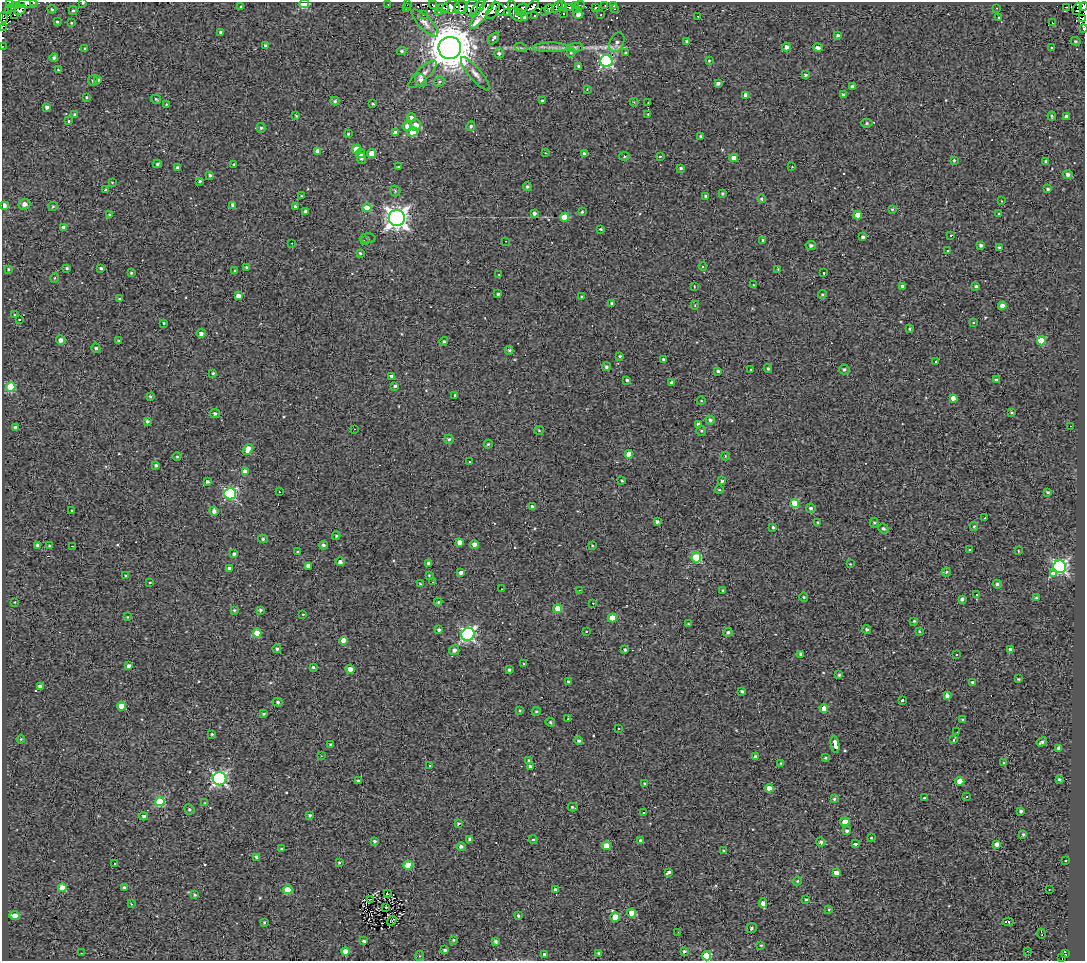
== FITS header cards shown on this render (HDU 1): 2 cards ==
NAXIS1  =                 1083
NAXIS2  =                  959

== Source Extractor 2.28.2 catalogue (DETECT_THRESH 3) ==
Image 1083 x 959 px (HDU 1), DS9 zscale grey, 1 PNG px = 1 image px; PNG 1087 x 963 px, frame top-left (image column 1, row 959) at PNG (2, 2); each listed source drawn as its Kron ellipse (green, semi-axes under 4 px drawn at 4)
Background 0.274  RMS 1.4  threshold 4.2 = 3 sigma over >= 5 px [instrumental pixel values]
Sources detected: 467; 9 with non-positive FLUX_AUTO (blend fragments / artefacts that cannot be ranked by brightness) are neither listed nor drawn; the other 458 listed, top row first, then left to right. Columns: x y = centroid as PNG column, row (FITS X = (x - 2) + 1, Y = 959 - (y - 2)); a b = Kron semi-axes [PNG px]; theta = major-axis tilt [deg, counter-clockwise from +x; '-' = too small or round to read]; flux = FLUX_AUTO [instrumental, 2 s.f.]
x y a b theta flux
33 2 2 2 - 420
9 3 3 2 - 190
83 3 3 2 - 87
27 4 10 4 1 1100
304 4 5 4 - 2400
388 4 2 2 - 79
407 4 2 2 - 66
512 4 3 2 - 89
433 5 4 2 - 93
562 5 3 2 - 94
576 5 3 2 - 66
580 5 5 3 - 190
605 5 3 2 - 90
614 5 3 2 - 190
16 6 3 2 - 110
12 7 4 2 - 390
241 7 4 4 - 150
451 7 9 6 10 1400
461 7 7 6 - 80
471 7 8 6 60 930
532 7 9 3 45 710
557 7 7 3 49 270
569 7 4 2 - 170
1066 7 3 2 - 97
1083 7 4 2 - 1700
406 8 3 2 - 62
443 8 6 3 -2 220
478 8 11 4 51 580
521 8 6 3 29 840
595 8 4 2 - 77
996 8 2 2 - 48
52 9 4 3 - 120
549 9 5 3 - 300
615 9 3 2 - 86
1077 9 6 2 67 340
20 10 6 4 29 890
73 10 4 4 - 140
500 10 6 4 79 500
576 10 3 2 - 50
9 11 3 3 - 90
438 11 3 2 - 120
483 11 21 5 55 1200
493 11 9 5 54 540
545 11 4 2 - 97
507 12 3 2 - 63
519 12 3 2 - 250
15 14 3 2 - 280
423 14 3 2 - 110
563 14 3 2 - 85
578 14 4 4 - 1200
516 15 9 3 -42 300
601 15 2 2 - 68
534 16 3 2 - 61
698 16 3 2 - 60
524 17 4 4 - 190
998 17 2 2 - 79
3 18 5 2 - 120
1083 18 3 2 - 46
57 22 4 3 - 110
71 23 4 3 - 89
425 23 18 6 -46 560
1052 23 3 2 - 250
2 27 4 2 - 280
1084 29 4 2 - 120
221 32 4 3 - 190
838 35 4 3 - 150
493 39 7 3 50 300
687 41 3 3 - 190
1075 41 5 4 - 120
617 42 10 7 66 490
265 45 3 3 - 190
2 46 2 2 - 77
551 47 18 5 1 480
575 47 8 4 7 130
786 47 4 4 - 400
450 48 11 11 - 360000
521 48 6 4 -18 160
818 48 5 3 - 320
1052 48 3 2 - 110
85 49 4 3 - 140
402 51 5 4 - 190
499 53 5 5 - 210
571 53 5 4 - 100
626 53 4 3 - 170
54 57 4 4 - 200
606 61 6 6 - 16000
709 61 4 3 - 87
579 66 3 3 - 190
58 70 4 3 - 89
423 74 18 6 44 610
475 74 21 6 -50 620
805 75 4 3 - 130
98 80 3 3 - 170
421 80 7 5 -49 440
93 81 5 5 - 160
439 81 6 4 48 160
718 83 4 3 - 270
852 87 4 3 - 280
587 89 4 3 - 69
746 95 4 4 - 720
843 95 4 3 - 260
87 97 3 3 - 130
156 99 5 3 - 120
335 101 4 3 - 160
542 101 3 3 - 180
634 102 4 4 - 87
648 103 3 2 - 98
166 104 3 2 - 70
373 104 3 3 - 110
47 107 4 4 - 270
74 114 4 3 - 170
648 114 2 2 - 56
296 116 4 3 - 110
1052 116 4 3 - 110
1067 117 4 4 - 470
411 118 4 4 - 280
69 121 3 2 - 100
867 123 5 4 - 140
416 125 6 5 - 860
407 126 5 4 - 570
471 126 5 4 - 160
261 128 5 4 - 150
412 132 5 4 - 2200
395 133 4 4 - 610
348 134 3 3 - 110
701 137 3 3 - 160
356 149 4 4 - 1400
317 151 4 4 - 650
360 153 5 4 - 420
372 153 4 4 - 1400
545 153 4 3 - 85
584 153 3 3 - 190
624 156 5 4 - 120
660 156 3 2 - 120
734 158 4 4 - 1100
361 159 5 4 - 170
954 160 3 3 - 150
1046 161 3 3 - 170
157 164 4 3 - 140
234 164 3 3 - 120
177 167 4 4 - 190
399 167 3 3 - 150
792 167 3 2 - 69
681 168 4 4 - 160
1068 174 5 4 - 360
210 175 4 3 - 200
200 181 4 2 - 150
112 182 4 2 - 64
527 187 4 4 - 160
1047 189 3 3 - 170
105 190 3 3 - 430
395 191 5 5 - 150
723 194 3 3 - 150
302 196 3 2 - 69
706 196 4 3 - 210
762 199 4 4 - 140
1002 201 3 2 - 56
24 204 6 5 - 490
4 205 4 4 - 500
233 205 4 4 - 290
53 206 5 4 - 100
295 207 3 3 - 150
367 208 4 4 - 1900
892 209 3 3 - 100
306 211 3 3 - 230
582 212 3 3 - 140
534 214 4 3 - 270
999 214 3 3 - 140
110 215 4 3 - 140
858 215 4 4 - 1100
565 217 4 4 - 1900
397 218 8 8 - 70000
63 227 4 3 - 420
601 229 3 2 - 100
951 235 3 2 - 98
863 237 4 3 - 220
368 238 8 5 -1 140
763 240 3 3 - 490
364 241 3 2 - 130
505 241 3 2 - 54
292 243 3 2 - 84
811 245 5 4 - 260
981 245 4 4 - 210
999 247 3 3 - 130
948 251 3 3 - 120
360 253 4 3 - 140
246 267 3 3 - 150
703 267 4 3 - 130
67 268 4 3 - 140
101 268 3 3 - 150
8 269 4 3 - 100
778 269 4 4 - 88
235 270 4 3 - 89
131 273 3 3 - 100
824 273 3 2 - 110
499 275 2 2 - 65
55 278 4 3 - 84
753 285 3 2 - 69
694 286 3 2 - 72
902 286 3 3 - 230
976 286 4 4 - 160
498 294 3 3 - 140
822 294 4 3 - 120
238 296 4 4 - 590
581 296 2 2 - 78
120 299 3 3 - 120
612 303 3 3 - 200
695 305 4 3 - 83
1002 306 4 4 - 460
14 315 3 2 - 63
19 319 3 3 - 230
164 323 3 3 - 80
973 323 3 3 - 190
910 329 4 3 - 110
201 333 5 4 - 360
60 340 5 4 - 440
119 341 4 3 - 110
444 341 4 4 - 150
1041 341 4 4 - 2400
96 348 5 4 - 160
509 350 4 4 - 150
620 356 3 3 - 130
664 359 3 3 - 170
936 362 3 3 - 230
606 367 4 4 - 200
768 369 4 4 - 140
844 369 5 5 - 210
750 370 3 2 - 76
718 371 4 3 - 160
213 373 3 3 - 120
392 376 4 3 - 200
627 380 3 3 - 140
996 380 4 3 - 170
672 383 4 3 - 280
395 386 4 3 - 150
11 387 4 4 - 3200
455 395 3 3 - 260
150 396 4 3 - 120
953 398 4 4 - 420
701 401 4 3 - 75
1011 413 3 2 - 110
215 414 5 4 - 210
710 420 5 4 - 220
147 421 4 3 - 170
698 424 3 3 - 160
1070 426 2 2 - 58
15 427 3 3 - 200
354 429 3 2 - 85
539 430 5 4 - 95
701 431 5 5 - 150
449 439 4 4 - 160
488 444 4 4 - 110
248 449 6 4 54 1600
629 454 4 4 - 1100
725 456 4 4 - 82
177 457 4 4 - 96
469 462 3 2 - 85
156 465 3 3 - 170
245 471 4 4 - 660
622 481 3 2 - 110
722 481 3 3 - 130
207 482 4 3 - 200
719 490 4 3 - 90
279 492 3 2 - 220
1048 492 3 3 - 140
230 494 6 6 - 11000
795 503 4 4 - 2800
532 506 3 3 - 560
811 508 5 5 - 200
71 510 3 3 - 390
214 511 4 4 - 390
985 518 3 2 - 100
657 522 4 3 - 210
818 522 4 3 - 120
874 523 5 4 - 130
974 526 4 4 - 110
773 527 3 3 - 150
883 528 5 4 - 200
336 536 4 3 - 130
263 539 5 4 - 130
460 542 4 4 - 620
37 545 3 3 - 180
323 545 4 4 - 210
474 545 4 4 - 750
592 545 2 2 - 81
50 546 3 3 - 100
72 546 3 2 - 82
970 550 3 3 - 140
1018 551 3 2 - 76
297 552 3 2 - 84
234 554 4 3 - 170
696 557 5 5 - 4900
340 562 4 4 - 310
428 563 3 3 - 180
850 564 3 2 - 78
308 566 4 4 - 600
1060 567 6 6 - 23000
229 568 4 3 - 200
946 572 4 4 - 110
461 573 4 4 - 320
1053 573 4 3 - 2900
429 575 3 2 - 71
126 576 2 2 - 79
150 582 4 2 - 85
433 582 3 2 - 140
420 584 4 4 - 94
997 584 4 4 - 200
501 589 2 2 - 50
579 590 3 2 - 81
723 591 3 3 - 150
976 595 3 2 - 180
804 597 4 4 - 120
1036 598 3 2 - 93
962 599 4 3 - 220
15 602 3 2 - 53
438 602 4 4 - 100
593 603 3 3 - 73
558 609 4 4 - 2100
234 610 4 3 - 140
260 610 4 3 - 170
303 614 3 2 - 130
128 617 4 3 - 59
612 618 4 4 - 1700
914 621 3 3 - 110
688 624 4 3 - 96
866 629 4 4 - 170
439 630 3 3 - 190
586 631 3 3 - 360
919 631 4 3 - 84
728 632 4 4 - 170
257 633 4 4 - 1600
468 634 7 6 - 18000
343 641 4 4 - 1100
277 649 4 4 - 190
1011 649 4 3 - 350
454 650 5 5 - 380
625 650 3 3 - 180
801 654 4 3 - 250
956 655 3 2 - 130
524 664 3 2 - 84
129 666 4 3 - 270
313 667 3 3 - 120
350 669 4 4 - 640
509 670 3 3 - 180
839 675 3 3 - 120
1018 679 3 2 - 84
568 682 3 3 - 190
972 682 3 3 - 140
40 686 4 3 - 350
742 691 3 3 - 180
947 696 4 3 - 370
903 700 3 3 - 480
278 702 5 4 - 150
121 706 4 4 - 1200
824 708 4 4 - 830
520 710 3 3 - 97
536 711 5 4 - 140
264 714 4 3 - 130
568 719 3 2 - 140
963 720 4 3 - 150
550 722 5 4 - 170
618 728 3 3 - 140
957 732 2 2 - 50
212 734 3 3 - 140
21 739 4 4 - 96
579 740 4 4 - 180
954 740 3 2 - 94
1042 742 5 3 - 220
330 744 3 2 - 64
835 744 9 3 -80 3500
1059 748 4 4 - 430
321 756 2 2 - 53
756 757 4 3 - 410
825 758 4 3 - 130
529 761 4 3 - 250
781 763 4 3 - 69
1004 763 3 3 - 120
430 766 3 2 - 100
530 766 3 3 - 200
220 779 7 6 - 21000
1059 780 4 3 - 160
359 781 3 3 - 210
960 781 4 4 - 1500
644 784 3 3 - 110
769 788 4 4 - 1100
966 797 3 3 - 160
924 798 3 3 - 370
834 799 4 4 - 130
160 801 5 4 - 3500
205 803 4 3 - 82
573 807 5 2 - 140
189 809 5 5 - 180
1021 811 4 3 - 200
644 813 3 3 - 420
310 815 4 3 - 130
143 816 4 4 - 220
845 822 5 4 - 1800
458 823 4 3 - 120
847 831 4 3 - 240
1023 834 3 3 - 130
871 838 3 2 - 71
470 839 4 4 - 350
533 840 4 4 - 130
374 841 3 3 - 170
641 841 4 3 - 330
821 842 4 4 - 200
856 844 3 3 - 2600
997 844 4 4 - 500
606 846 4 4 - 1200
461 847 4 4 - 260
281 849 4 3 - 120
724 851 3 3 - 160
257 857 4 3 - 320
1065 860 3 2 - 120
339 862 3 2 - 120
114 863 3 3 - 550
408 865 4 4 - 2300
669 872 4 3 - 1500
836 873 4 4 - 540
797 881 5 4 - 120
124 887 3 3 - 110
62 888 4 4 - 1500
288 890 4 4 - 2100
556 890 4 3 - 380
1049 890 3 2 - 52
387 894 3 2 - 66
195 895 4 3 - 120
370 899 4 2 - 59
806 900 3 3 - 150
763 903 5 4 - 530
131 904 3 2 - 160
386 907 2 2 - 70
829 909 3 2 - 71
632 913 4 4 - 2300
15 915 5 4 - 790
518 915 3 3 - 440
615 917 4 4 - 1700
392 921 5 3 - 100
264 922 3 2 - 99
1008 922 5 3 - 310
751 928 5 5 - 190
678 932 2 2 - 52
1041 933 5 2 - 57
453 940 3 2 - 110
364 941 3 3 - 190
495 941 4 3 - 180
761 945 3 3 - 110
445 950 3 3 - 190
345 951 4 4 - 1200
684 951 4 3 - 180
1027 951 2 2 - 44
81 953 3 2 - 160
599 953 4 3 - 160
1065 954 4 3 - 510
544 955 4 3 - 160
419 956 5 3 - 75
706 956 5 4 - 4400
1062 958 4 2 - 46
At the frame edge (FLAGS 8, measured only in part): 12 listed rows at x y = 33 2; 9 3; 83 3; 27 4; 304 4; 1083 7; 1083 18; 2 27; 1084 29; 2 46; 4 205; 1062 958
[9 non-positive-flux detections neither listed nor drawn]